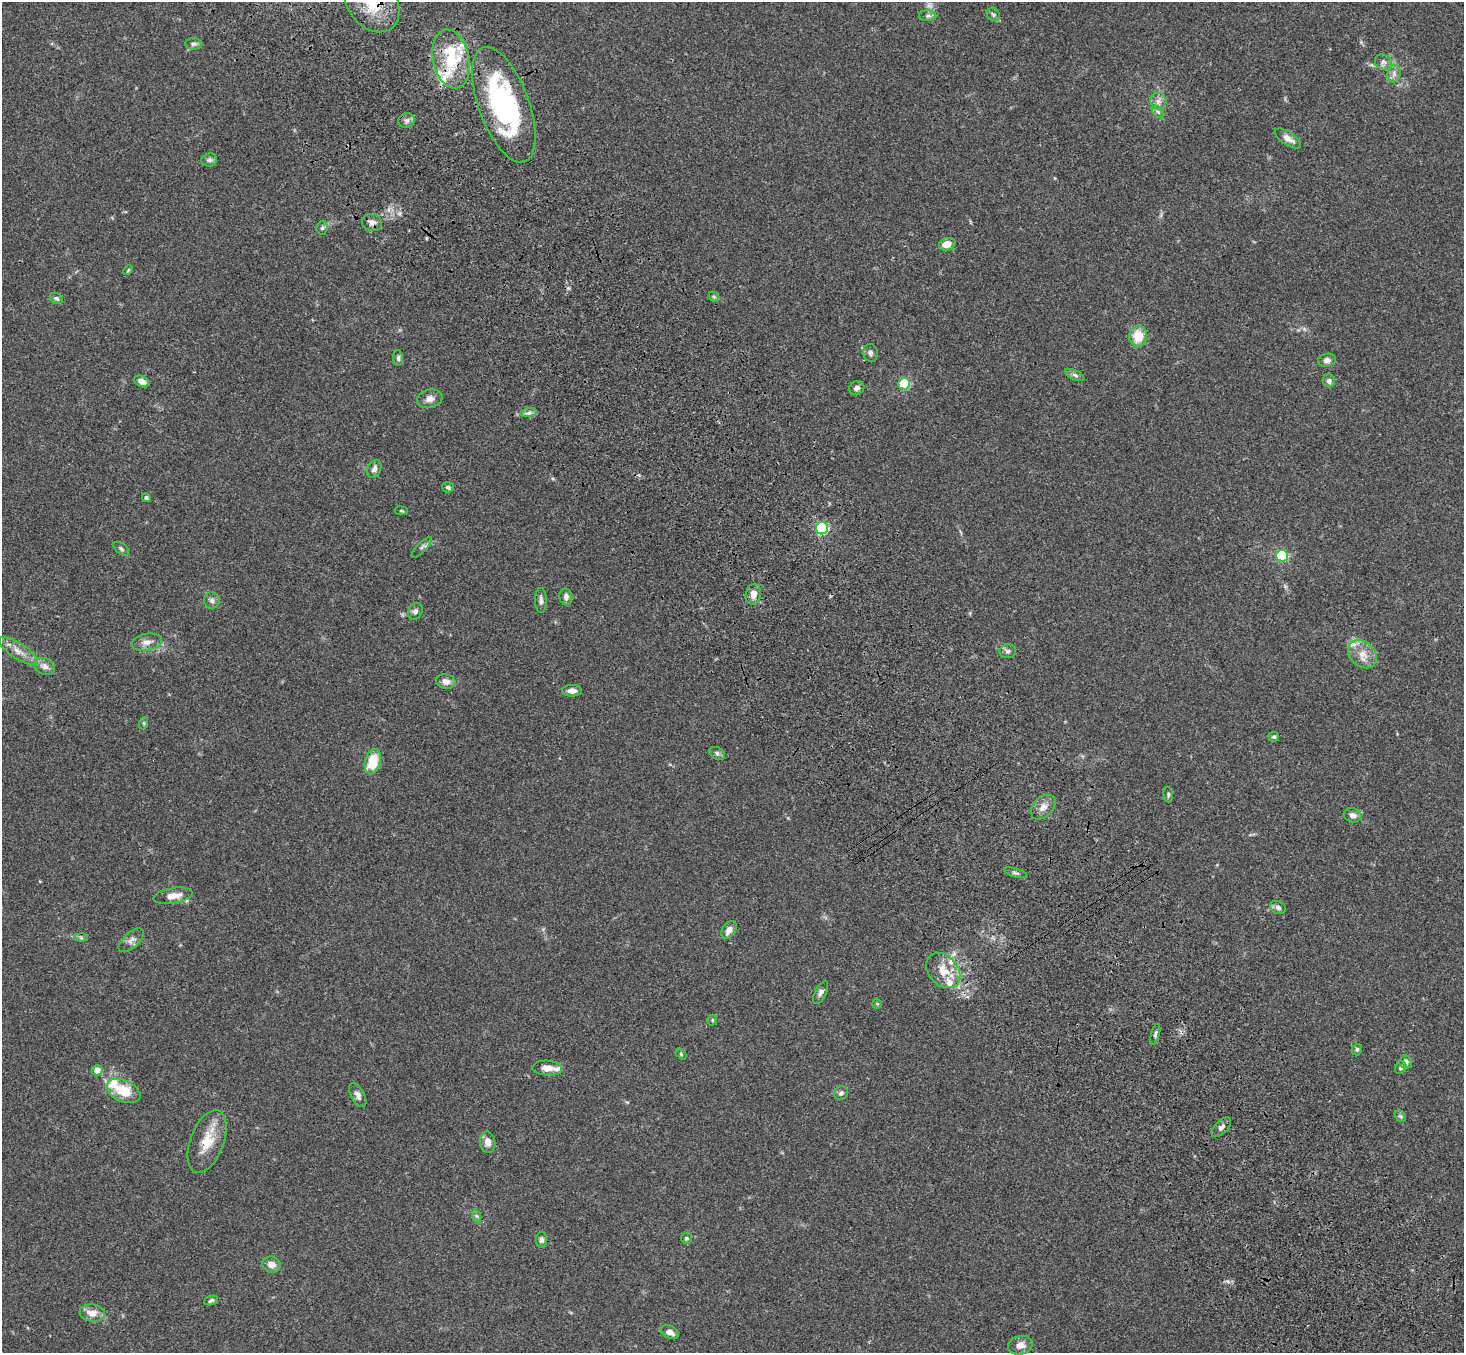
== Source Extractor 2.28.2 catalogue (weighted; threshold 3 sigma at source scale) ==
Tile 6 of 4 x 4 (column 2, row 2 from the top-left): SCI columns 1569-3030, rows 3078-4428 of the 6059 x 6016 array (HDU 1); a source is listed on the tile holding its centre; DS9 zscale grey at full resolution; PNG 1466 x 1355 px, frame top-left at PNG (2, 2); each listed source drawn as its Kron ellipse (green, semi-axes under 4 px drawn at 4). Shown black and unused: <1% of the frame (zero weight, under 3 of 4 exposures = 6% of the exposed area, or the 3 px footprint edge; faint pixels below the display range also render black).
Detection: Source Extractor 2.28.2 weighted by HDU 2 'WHT'; one run over the whole footprint, this tile lists its part. Background 0.0606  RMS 0.0057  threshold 0.0254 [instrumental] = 3 sigma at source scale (4.5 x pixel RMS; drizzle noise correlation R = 1.50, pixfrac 1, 0.05/0.05 arcsec/px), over >= 5 px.
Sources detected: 99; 1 too faint to see at this stretch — neither listed nor drawn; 9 inside a brighter listed object's ellipse — not listed separately; the other 89 listed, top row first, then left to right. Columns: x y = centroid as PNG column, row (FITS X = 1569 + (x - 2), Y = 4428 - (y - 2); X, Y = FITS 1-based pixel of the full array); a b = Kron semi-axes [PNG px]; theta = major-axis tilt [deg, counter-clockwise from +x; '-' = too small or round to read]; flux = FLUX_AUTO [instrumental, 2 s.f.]
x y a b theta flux
372 3 32 24 -53 24
993 14 7 6 - 1.3
928 16 8 5 -2 1.4
194 44 8 5 -1 1.4
451 59 30 18 -78 25
1383 62 9 7 -31 2.3
1394 74 9 6 72 2.3
1158 101 8 8 - 2.6
504 105 61 25 -70 100
1158 112 7 4 -45 1.3
407 121 8 7 - 2
1288 138 15 6 -33 3.8
209 160 8 6 5 1.5
372 222 10 8 -14 2.7
322 228 6 5 - 1.1
947 244 8 6 16 5.1
128 270 6 3 46 0.58
714 297 6 4 -44 0.85
56 298 7 5 -30 1.2
1138 336 10 9 - 11
870 353 9 7 -76 1.7
398 358 8 5 -85 1.2
1327 360 9 6 11 2.4
1075 375 10 4 -26 1.6
142 381 8 5 -24 3.1
1329 381 6 6 - 1.8
904 384 6 5 - 39
857 388 8 6 29 1.9
430 399 13 9 14 3.4
529 413 8 4 9 1.6
374 469 9 6 64 2.4
448 487 6 5 - 1.2
146 498 4 4 - 1.1
401 511 7 3 -8 0.72
822 528 6 6 - 58
422 547 13 5 45 1.7
121 549 9 5 -38 1.3
1282 556 6 6 - 45
753 594 10 7 78 4.7
566 597 8 6 -84 1.9
541 600 12 6 -89 2.4
212 601 8 7 - 2
415 611 8 7 - 1.8
147 642 15 8 11 4
18 651 23 7 -32 5.7
1008 651 8 7 - 1.7
1362 654 16 12 -45 7.2
45 666 11 8 -24 3.2
446 681 10 7 -9 3.4
572 691 10 5 -1 2.6
144 723 6 4 72 0.68
1274 737 5 4 - 0.92
717 753 8 6 -31 1.5
373 761 13 7 75 17
1168 795 8 5 -86 0.98
1043 807 14 9 45 4.2
1353 815 9 7 -14 2.8
1015 873 12 3 -16 1.2
173 896 20 7 10 6.1
1278 907 8 6 -25 1.8
729 930 10 6 56 4.1
81 938 7 4 -2 0.92
131 940 15 7 41 2.9
943 970 20 14 -49 10
821 993 12 5 64 1.9
877 1004 5 5 - 0.6
712 1020 5 5 - 0.78
1155 1034 10 4 75 1.4
1357 1049 6 5 - 1
681 1054 6 4 -47 0.72
1406 1062 6 6 - 2.2
547 1068 15 7 -3 4.7
1401 1068 6 5 - 1.2
97 1070 5 5 - 5.9
124 1091 18 10 -24 15
841 1093 7 6 - 1.7
358 1095 13 6 -60 2.3
1400 1116 6 4 -43 0.89
1221 1127 12 6 45 2.2
207 1142 33 16 69 14
488 1142 11 7 -83 4.1
477 1216 6 4 -70 1
686 1238 5 5 - 1
542 1240 8 5 89 1.5
271 1264 9 8 - 4
211 1300 7 4 22 1.1
92 1313 13 8 -9 5.8
670 1332 9 6 -26 3.7
1020 1345 12 9 14 4.7
Overlapping masked pixels (flux is a lower limit): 4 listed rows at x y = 372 3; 451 59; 504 105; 372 222
Isophote crosses this tile's border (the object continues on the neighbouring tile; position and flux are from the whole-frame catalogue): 1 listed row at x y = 372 3